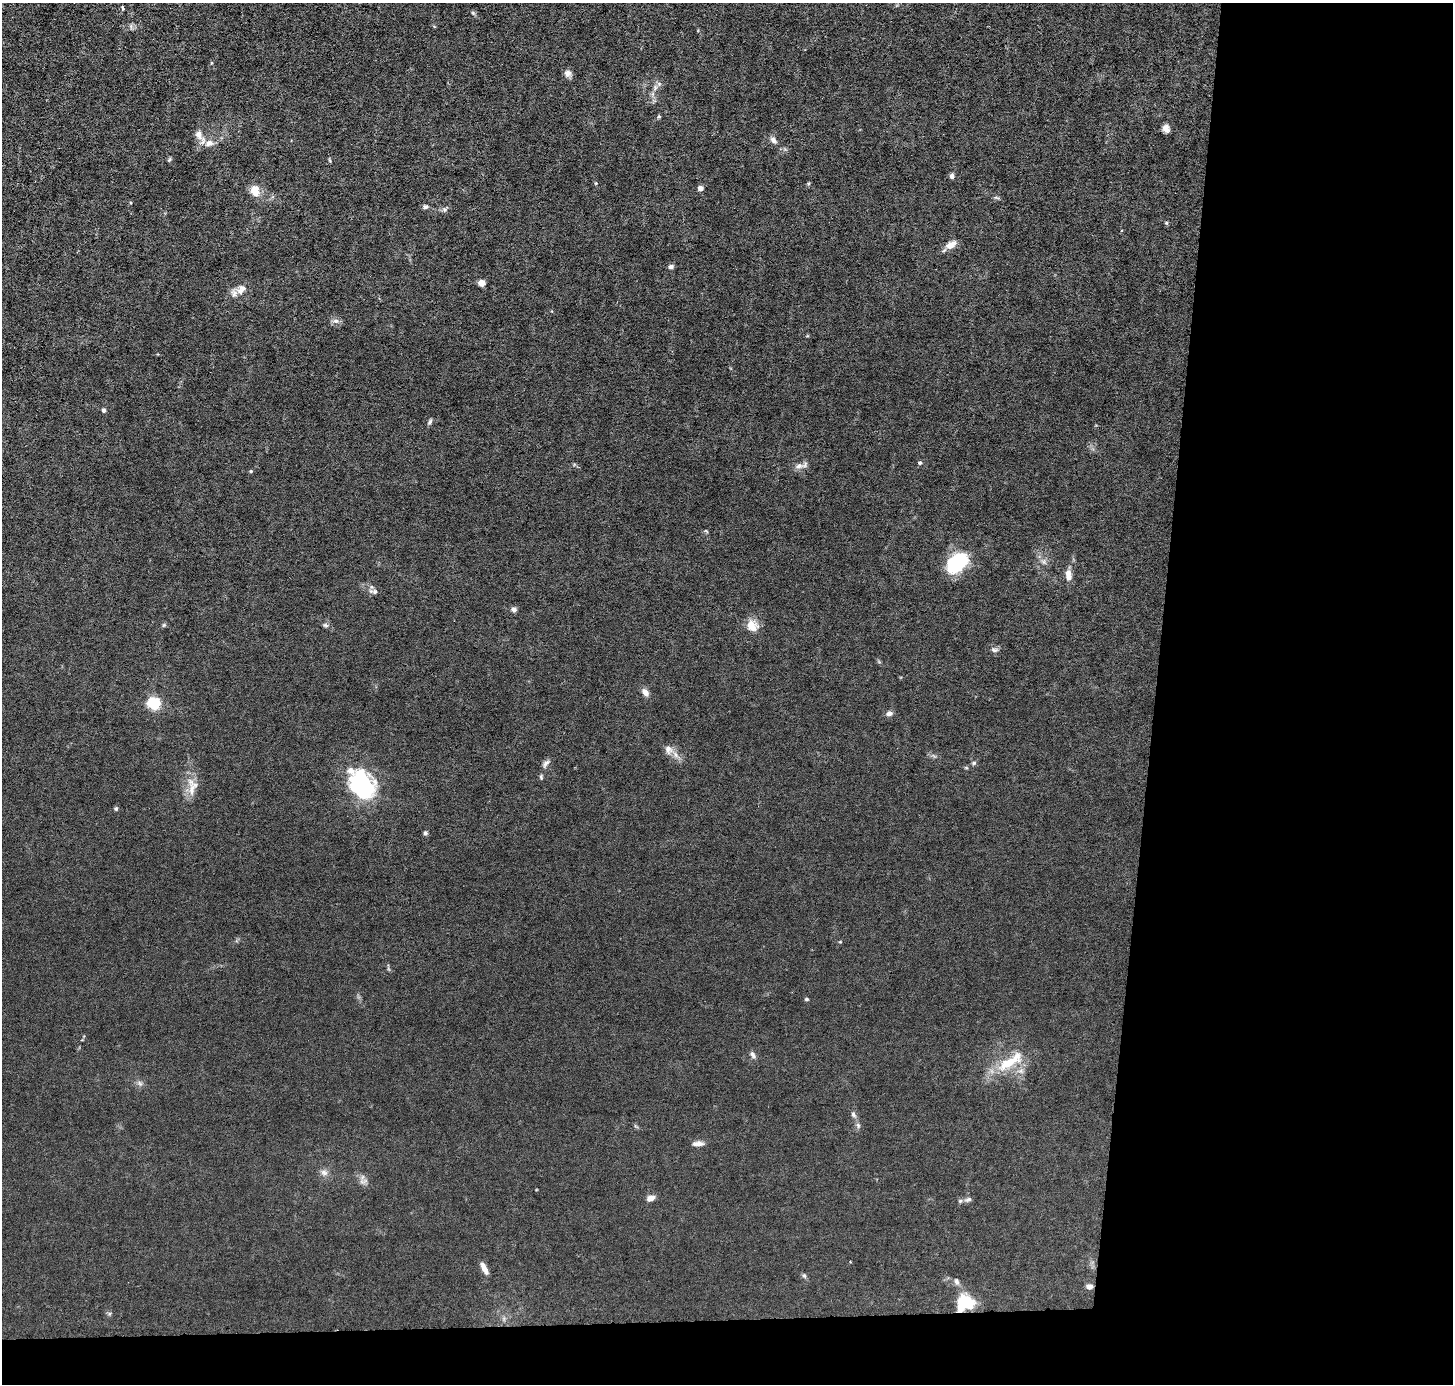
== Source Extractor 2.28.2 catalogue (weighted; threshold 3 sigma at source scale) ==
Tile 9 of 3 x 3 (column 3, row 3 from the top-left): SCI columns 2904-4354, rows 138-1519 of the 4354 x 4384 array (HDU 1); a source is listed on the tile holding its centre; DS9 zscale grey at full resolution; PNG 1455 x 1386 px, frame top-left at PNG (2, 3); no overlay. Shown black and unused: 24% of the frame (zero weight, under 3 of 6 exposures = <1% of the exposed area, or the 3 px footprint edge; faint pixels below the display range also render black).
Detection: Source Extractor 2.28.2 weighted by HDU 2 'WHT'; one run over the whole footprint, this tile lists its part. Background 0.0122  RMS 0.0027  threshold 0.0111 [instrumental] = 3 sigma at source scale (4.09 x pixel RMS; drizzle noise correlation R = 1.36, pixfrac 0.8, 0.05/0.05 arcsec/px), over >= 5 px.
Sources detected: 71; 2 inside a brighter listed object's ellipse — not listed separately; the other 69 listed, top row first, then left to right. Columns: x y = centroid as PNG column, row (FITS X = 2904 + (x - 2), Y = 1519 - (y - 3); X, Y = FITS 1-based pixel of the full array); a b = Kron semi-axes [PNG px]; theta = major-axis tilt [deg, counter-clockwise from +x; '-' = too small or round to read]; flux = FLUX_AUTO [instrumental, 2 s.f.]
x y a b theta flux
123 8 6 3 -80 0.31
473 13 7 4 -45 0.4
434 26 5 3 - 0.22
211 63 5 3 - 0.22
568 73 9 8 - 1.2
655 88 9 4 89 0.71
659 116 6 4 0 0.29
1166 128 9 7 -71 1.3
199 135 14 9 -63 1.8
773 140 10 7 -41 1
209 143 13 9 16 2
169 160 7 4 58 0.32
329 160 6 3 -69 0.28
952 176 6 5 - 0.72
596 183 4 4 - 0.26
809 183 6 4 72 0.31
700 188 4 4 - 2.1
255 191 11 8 -75 3.7
426 207 7 5 5 0.64
445 209 7 6 - 0.62
1167 223 6 3 -70 0.29
951 245 14 8 28 2.1
671 266 7 5 13 0.63
482 283 5 4 - 4.8
241 289 16 11 36 2.1
336 321 9 6 -14 0.92
104 410 5 4 - 0.58
430 422 9 4 61 0.5
920 463 6 5 - 0.42
799 466 13 7 3 1.4
251 471 5 4 - 0.27
706 531 6 3 -37 0.24
1044 561 7 4 72 0.53
957 563 28 17 41 13
1068 575 14 7 -87 1.9
375 592 7 7 - 0.71
514 610 6 5 - 0.92
164 625 6 5 - 0.37
325 625 7 5 -15 0.53
752 626 16 14 -40 3.1
994 650 11 6 -6 0.71
645 692 8 6 -52 1.6
154 703 6 5 - 38
889 713 8 6 14 0.94
668 749 14 11 -65 1.8
546 763 13 6 51 0.94
974 763 6 6 - 0.47
541 777 7 5 -88 0.38
362 785 35 24 -56 26
192 790 39 9 -86 3.9
116 809 6 4 69 0.34
425 833 6 6 - 0.45
806 999 5 4 - 0.34
753 1055 11 6 -55 0.81
1010 1062 43 13 33 8.2
1021 1071 8 6 -44 0.82
140 1083 8 6 -45 0.76
853 1114 9 6 -62 0.72
858 1125 8 6 -70 0.6
698 1144 14 6 3 1.4
324 1173 11 7 -26 1.1
363 1181 13 7 10 1
651 1198 9 6 26 1.6
968 1199 10 6 20 0.71
484 1268 16 6 -63 1.6
804 1276 8 5 -62 0.46
956 1282 10 6 -73 0.85
1090 1287 6 5 - 1.5
964 1303 15 14 - 11
Overlapping masked pixels (flux is a lower limit): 1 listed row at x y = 964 1303